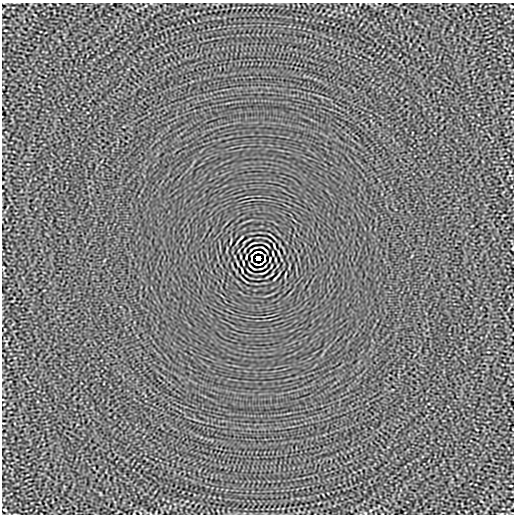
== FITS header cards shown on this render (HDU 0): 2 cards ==
NAXIS1  =                  512
NAXIS2  =                  512

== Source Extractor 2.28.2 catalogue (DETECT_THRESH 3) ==
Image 512 x 512 px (HDU 0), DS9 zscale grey, 1 PNG px = 1 image px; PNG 516 x 516 px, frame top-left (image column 1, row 512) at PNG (2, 3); no overlay
Background -1.44e-05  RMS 0.0015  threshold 0.00444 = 3 sigma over >= 5 px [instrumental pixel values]
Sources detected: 14; all 14 listed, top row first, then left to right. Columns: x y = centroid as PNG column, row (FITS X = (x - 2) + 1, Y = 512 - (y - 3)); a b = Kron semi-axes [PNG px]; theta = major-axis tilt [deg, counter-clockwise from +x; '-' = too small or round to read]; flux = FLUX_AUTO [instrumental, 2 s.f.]
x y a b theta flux
512 6 3 2 - 0.082
264 249 8 2 -40 0.099
256 252 5 2 - 0.063
260 252 4 2 - 0.1
251 256 4 2 - 0.076
265 256 4 2 - 0.073
258 258 4 4 - 3.7
251 260 3 2 - 0.081
265 260 4 2 - 0.078
243 263 4 2 - 0.081
256 264 4 2 - 0.088
260 264 5 2 - 0.089
252 267 8 2 -40 0.099
5 510 3 2 - 0.079
At the frame edge (FLAGS 8, measured only in part): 1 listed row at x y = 512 6